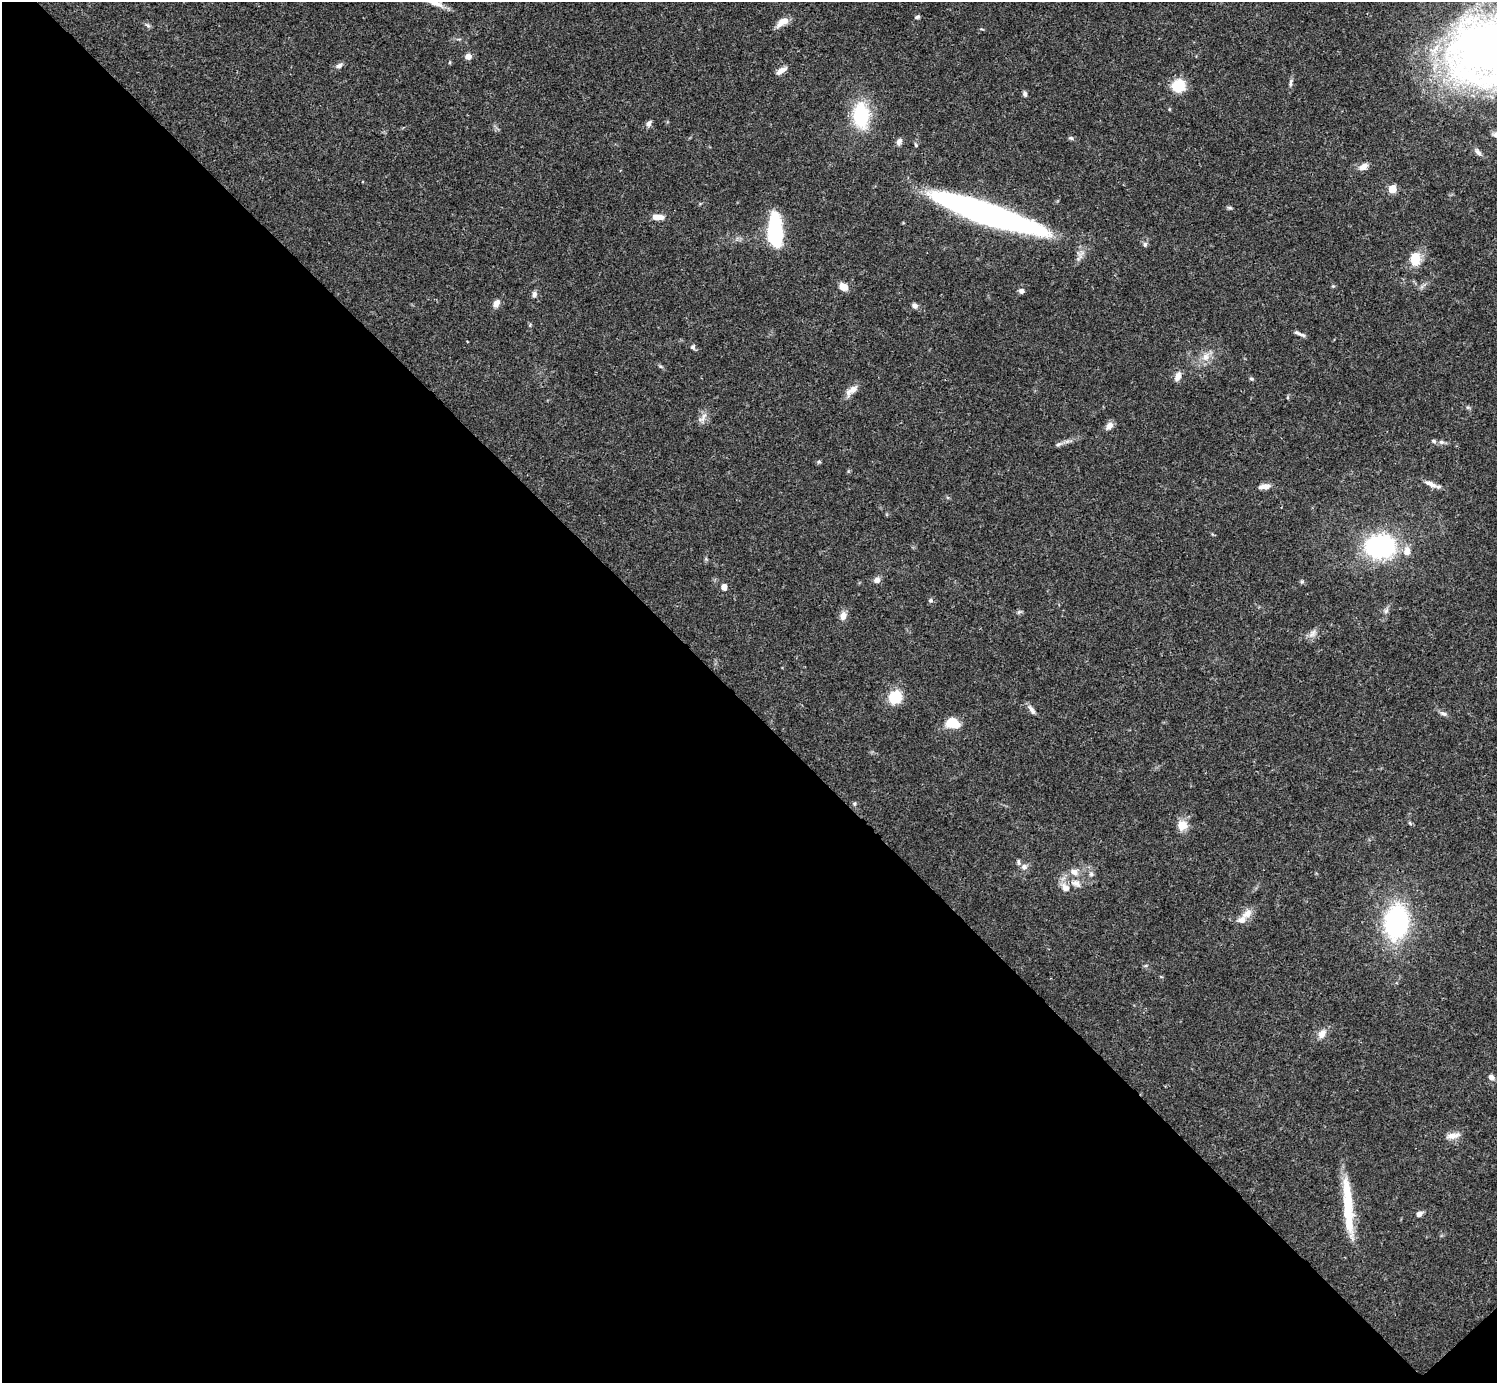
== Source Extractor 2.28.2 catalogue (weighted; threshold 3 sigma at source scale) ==
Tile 14 of 4 x 4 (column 2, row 4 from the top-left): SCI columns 1495-2989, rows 159-1539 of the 5982 x 5981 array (HDU 1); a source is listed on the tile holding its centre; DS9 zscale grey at full resolution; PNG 1499 x 1385 px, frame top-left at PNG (2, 2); no overlay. Shown black and unused: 49% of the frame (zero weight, under 3 of 4 exposures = <1% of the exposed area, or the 3 px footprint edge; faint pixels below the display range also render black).
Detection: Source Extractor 2.28.2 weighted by HDU 2 'WHT'; one run over the whole footprint, this tile lists its part. Background 0.0403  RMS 0.0026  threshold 0.0119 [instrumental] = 3 sigma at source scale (4.5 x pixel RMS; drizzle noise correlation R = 1.50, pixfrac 1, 0.05/0.05 arcsec/px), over >= 5 px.
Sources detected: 76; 1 inside a brighter object's white glare — not listed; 2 inside a brighter listed object's ellipse — not listed separately; the other 73 listed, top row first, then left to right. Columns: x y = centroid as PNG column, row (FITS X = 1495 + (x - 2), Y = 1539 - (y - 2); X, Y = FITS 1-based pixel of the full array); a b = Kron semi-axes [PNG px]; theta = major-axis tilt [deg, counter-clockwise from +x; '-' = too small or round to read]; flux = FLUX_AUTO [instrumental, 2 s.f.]
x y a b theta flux
917 17 7 4 23 0.46
782 22 16 7 33 2.7
468 56 7 6 - 1.4
339 65 10 6 35 0.94
781 71 14 6 31 1.6
1291 82 12 4 79 0.78
1178 86 13 12 - 7.8
1025 94 7 5 -66 0.64
1169 109 5 3 - 0.24
861 115 31 19 -87 15
649 124 9 6 71 0.81
1071 138 7 5 -14 0.47
899 142 9 6 68 0.96
916 145 5 4 - 0.32
1478 152 12 6 -48 1
1363 167 10 7 26 2.1
1392 189 5 5 - 8.2
1230 208 7 4 -17 0.42
985 213 94 17 -19 110
658 217 14 6 -3 2.6
775 232 29 11 -87 27
1145 245 6 6 - 0.64
1415 259 15 11 83 5
1333 286 4 4 - 0.29
843 287 10 8 -39 2.4
1021 291 6 6 - 0.85
534 294 7 6 - 0.89
496 303 10 7 63 1.6
915 306 8 7 - 0.92
1300 334 16 3 -23 0.87
693 347 6 6 - 0.6
1206 357 12 10 66 2.3
1178 376 11 7 69 1.7
1251 379 6 4 -20 0.4
852 390 19 8 39 2.2
1468 407 6 4 17 0.36
702 418 18 5 50 1.3
1109 426 11 7 44 1.4
1434 441 6 5 - 0.47
1441 442 8 6 -18 0.71
1058 444 9 5 26 0.7
819 462 6 3 -18 0.34
1431 484 17 6 -25 1.8
1265 487 13 6 6 1.9
1380 547 25 20 3 37
1407 551 12 9 83 2.1
877 580 8 7 - 1.3
1302 582 5 5 - 0.47
724 587 5 4 - 2.4
930 600 6 5 - 0.48
1386 611 8 6 72 0.8
1019 612 7 4 18 0.46
843 616 11 8 79 1.7
1313 633 12 7 53 1.3
895 697 15 13 53 6.8
1031 710 15 5 -57 1.1
1443 713 11 5 -26 0.85
952 723 12 8 -10 7
854 804 6 5 - 0.43
1410 823 6 3 -71 0.32
1182 825 13 12 - 3
1024 867 8 8 - 1.2
1074 872 11 8 -23 1.9
1091 874 7 5 -46 0.59
1076 883 16 7 -14 2.1
1065 888 11 9 -49 2.1
1247 913 19 9 38 2.4
1396 922 26 18 83 43
1322 1034 13 8 54 2.1
1491 1077 7 6 - 1
1453 1136 19 7 8 1.9
1348 1209 64 11 -86 14
1419 1214 6 5 - 1.2